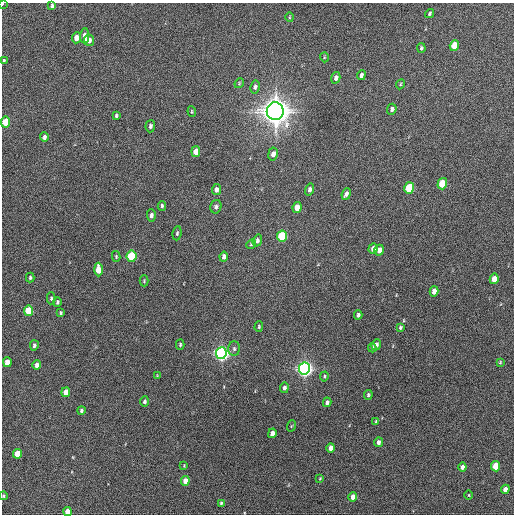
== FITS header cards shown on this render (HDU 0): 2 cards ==
NAXIS1  =                  512 / Axis length
NAXIS2  =                  512 / Axis length

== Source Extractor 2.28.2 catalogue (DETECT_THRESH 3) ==
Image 512 x 512 px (HDU 0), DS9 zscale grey, 1 PNG px = 1 image px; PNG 516 x 516 px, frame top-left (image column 1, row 512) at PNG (2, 3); each listed source drawn as its Kron ellipse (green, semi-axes under 4 px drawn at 4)
Background 247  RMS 15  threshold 45.7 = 3 sigma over >= 5 px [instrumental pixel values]
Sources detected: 90; all 90 listed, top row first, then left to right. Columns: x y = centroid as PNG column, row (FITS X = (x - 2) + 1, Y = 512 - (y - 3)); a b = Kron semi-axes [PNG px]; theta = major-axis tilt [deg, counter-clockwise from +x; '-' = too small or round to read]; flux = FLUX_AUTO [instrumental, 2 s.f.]
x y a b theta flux
2 4 3 2 - 7.4e+02
52 5 4 3 - 1.6e+03
429 14 5 3 - 1.6e+03
289 17 5 3 - 8.8e+02
85 36 7 4 89 6.6e+03
76 38 5 4 - 9.9e+03
89 40 5 5 - 5.7e+03
454 46 5 4 - 2.8e+04
421 48 5 3 - 1.6e+03
324 57 5 3 - 9.5e+02
4 61 4 3 - 1.5e+03
361 75 5 3 - 2.7e+03
336 78 6 4 74 4.3e+03
239 83 5 4 - 1.1e+03
400 84 5 4 - 1.1e+03
255 87 6 4 79 2.7e+03
392 109 5 4 - 2.8e+03
275 111 9 8 - 1.7e+06
192 112 5 3 - 9.9e+02
116 116 4 3 - 1.4e+03
6 122 5 4 - 2.9e+04
150 126 6 5 - 2.5e+03
44 137 4 4 - 3.0e+03
196 152 5 4 - 1.1e+04
273 154 6 5 - 5.9e+03
442 184 6 4 74 3.9e+04
409 188 6 5 - 5.6e+04
216 190 5 4 - 3.9e+03
309 190 6 4 75 3.7e+03
346 194 6 4 68 4.0e+03
162 206 5 3 - 1.7e+03
216 207 7 5 75 2.6e+03
297 207 5 4 - 1.4e+04
151 215 6 4 -89 2.9e+03
177 233 7 4 82 1.7e+03
282 236 5 5 - 5.7e+04
257 241 6 4 72 2.9e+03
251 244 5 4 - 1.3e+03
373 249 5 4 - 6.4e+03
379 250 5 4 - 6.8e+03
116 256 5 4 - 1.2e+03
131 256 5 5 - 6.2e+04
224 257 5 4 - 4.4e+03
98 270 7 4 -89 1.8e+04
30 277 5 3 - 1.5e+03
494 279 5 4 - 1.2e+04
144 281 5 4 - 1.1e+03
434 291 5 4 - 7.8e+03
51 298 6 4 89 1.7e+03
57 302 5 3 - 1.5e+03
28 311 5 4 - 3.3e+04
61 313 3 3 - 1.4e+03
358 315 4 3 - 2.5e+03
259 327 5 4 - 1.4e+03
400 327 4 3 - 1.4e+03
34 345 5 4 - 2.4e+03
180 345 5 4 - 1.5e+03
376 345 6 4 68 4.1e+03
372 348 4 3 - 1.4e+03
234 349 7 5 -88 2.5e+03
221 353 6 5 - 4.7e+05
7 362 5 4 - 1.1e+04
500 362 4 3 - 1.0e+03
37 365 5 4 - 5.7e+03
304 369 6 5 - 5.3e+05
157 376 4 3 - 7.6e+02
324 376 5 4 - 1.2e+03
284 388 5 4 - 2.8e+03
66 392 5 4 - 1.2e+04
368 395 5 3 - 1.6e+03
144 401 5 4 - 2.3e+03
327 402 5 4 - 2.9e+03
81 410 4 4 - 1.8e+03
376 422 4 3 - 1.6e+03
291 426 6 3 70 9.2e+02
272 433 5 4 - 6.6e+03
378 442 4 4 - 4.3e+03
331 448 5 4 - 5.7e+03
18 454 5 4 - 2.5e+04
184 466 3 3 - 7.9e+02
496 466 5 4 - 3.1e+04
462 467 4 4 - 4.3e+03
320 478 3 3 - 8.6e+02
185 481 5 4 - 1.0e+04
505 489 4 4 - 7.0e+03
469 495 4 3 - 8.1e+02
3 496 4 4 - 1.2e+03
353 497 5 4 - 5.9e+03
221 503 4 4 - 1.2e+03
67 511 4 4 - 1.2e+04
At the frame edge (FLAGS 8, measured only in part): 5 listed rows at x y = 2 4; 52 5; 6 122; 3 496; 67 511